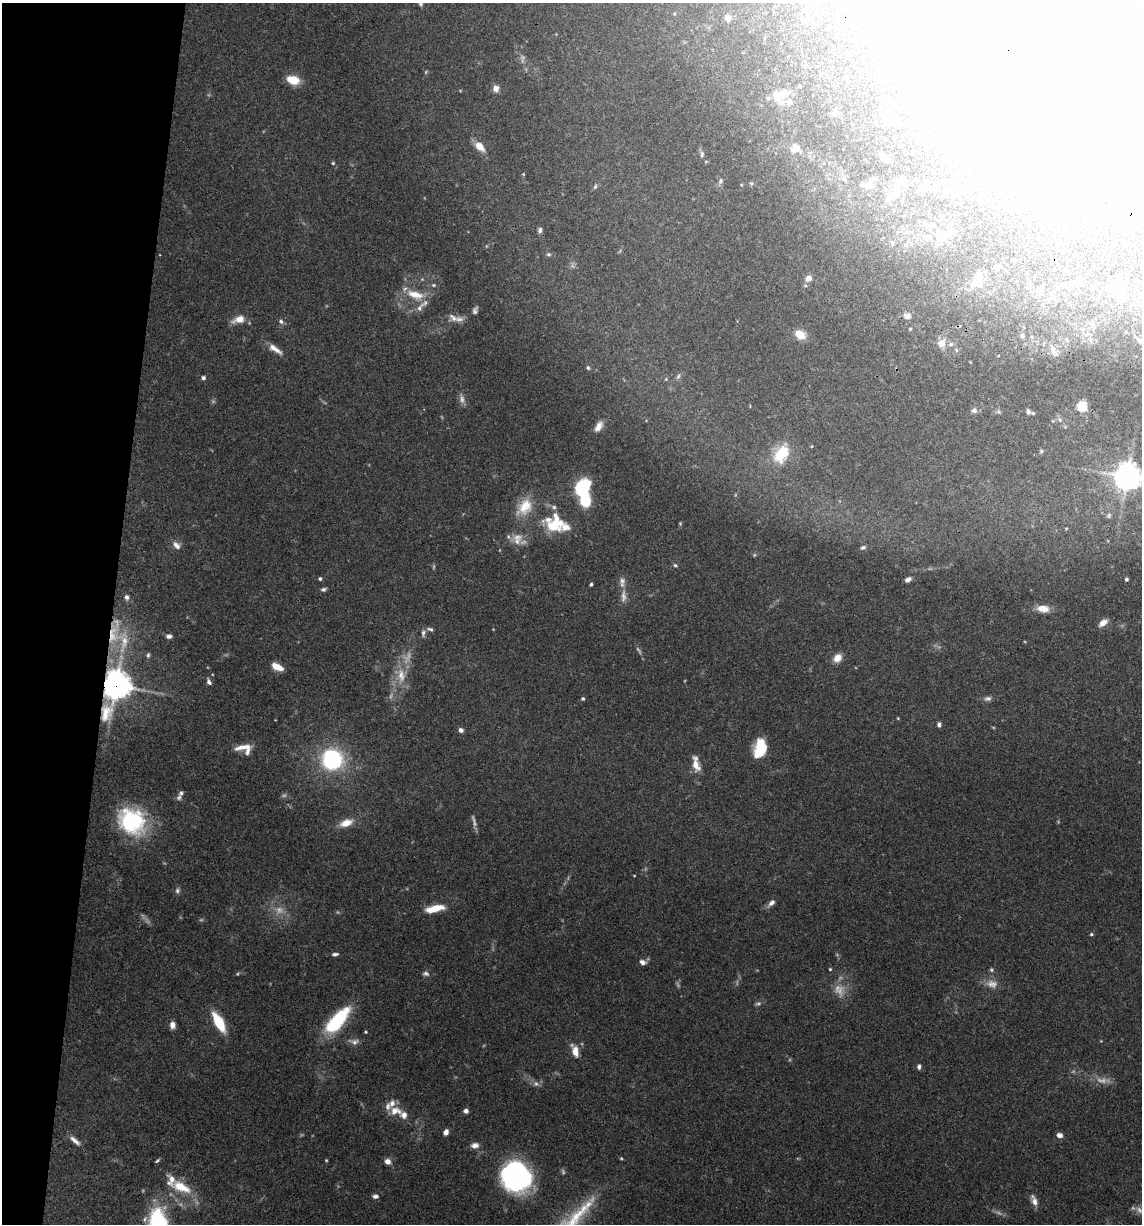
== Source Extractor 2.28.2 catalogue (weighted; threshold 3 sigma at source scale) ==
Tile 9 of 4 x 4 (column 1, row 3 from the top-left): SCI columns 238-1377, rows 1225-2446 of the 4913 x 4894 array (HDU 1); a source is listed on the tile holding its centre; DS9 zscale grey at full resolution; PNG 1144 x 1226 px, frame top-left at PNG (2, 3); no overlay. Shown black and unused: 10% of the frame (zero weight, under 3 of 4 exposures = <1% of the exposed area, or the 3 px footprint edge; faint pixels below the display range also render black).
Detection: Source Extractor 2.28.2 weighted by HDU 2 'WHT'; one run over the whole footprint, this tile lists its part. Background 0.062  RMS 0.003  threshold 0.0136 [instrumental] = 3 sigma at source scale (4.5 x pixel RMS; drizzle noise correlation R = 1.50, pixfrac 1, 0.05/0.05 arcsec/px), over >= 5 px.
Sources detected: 242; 33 too faint to see at this stretch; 38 inside a brighter object's white glare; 1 cosmic-ray / hot-pixel residue — not listed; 20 inside a brighter listed object's ellipse — not listed separately; the other 150 listed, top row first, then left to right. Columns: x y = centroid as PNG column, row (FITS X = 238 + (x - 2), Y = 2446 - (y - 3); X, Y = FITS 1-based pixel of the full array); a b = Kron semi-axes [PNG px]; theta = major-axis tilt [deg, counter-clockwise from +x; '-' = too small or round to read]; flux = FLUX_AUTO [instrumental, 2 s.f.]
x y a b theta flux
420 3 9 5 -83 1
925 11 14 7 -21 1.7
728 18 7 6 - 1.8
851 18 8 7 - 1.8
885 69 10 7 -81 1.4
293 80 15 9 -15 5.4
799 86 4 3 - 0.4
496 88 9 8 - 1.7
782 94 18 13 13 4.6
912 103 7 6 - 0.71
1015 109 8 8 - 2.7
835 112 9 8 - 1.3
887 114 15 9 83 5.1
914 136 7 6 - 0.83
480 146 12 7 -47 4.3
795 148 11 9 39 2.5
986 148 5 5 - 1.5
948 151 10 6 -80 1.4
702 154 9 5 89 0.83
885 158 14 6 -39 2.3
333 163 4 4 - 0.4
523 174 4 3 - 0.28
720 181 9 6 68 0.92
898 183 30 10 88 4.5
869 184 15 9 2 2.4
923 184 22 11 62 3.5
954 184 10 8 -66 2.8
741 185 4 4 - 0.24
595 187 7 4 63 0.53
972 187 7 6 - 0.81
1003 204 7 4 22 0.62
1135 227 3 3 - 0.49
540 230 7 6 - 0.93
940 234 21 15 47 6.3
548 254 7 5 -14 0.6
1015 260 3 3 - 0.37
997 267 10 6 41 0.91
809 278 8 6 47 2.3
978 280 17 10 68 6.3
433 285 7 5 -25 0.61
1112 285 19 14 -55 4.1
1038 291 7 6 - 1.6
415 295 28 12 -15 6.9
419 308 12 7 56 1.8
475 310 10 5 70 0.96
907 316 9 7 -2 1.6
453 318 15 11 -22 2.6
239 319 17 9 17 3.6
281 321 7 6 - 0.93
910 329 4 4 - 0.33
800 335 12 9 -31 4.6
1022 336 6 6 - 0.61
1032 337 5 3 - 0.37
1139 340 9 6 -31 1
941 343 8 7 - 3.7
951 344 7 5 17 0.82
275 349 20 7 -34 2.9
956 350 6 4 -49 0.49
1053 350 20 7 -71 2.5
998 356 3 2 - 0.2
588 368 6 5 - 0.58
678 376 9 5 65 0.74
203 378 5 5 - 0.75
666 379 5 4 - 0.29
462 399 14 7 -80 1.6
1082 406 5 5 - 25
974 410 8 7 - 1.1
999 412 7 6 - 0.6
1028 412 5 4 - 0.95
1033 413 5 4 - 0.41
1060 420 8 5 -46 0.82
598 426 16 8 58 2.6
1041 451 5 4 - 0.41
781 454 26 17 59 9.8
1127 477 9 9 - 330
581 488 13 8 58 30
585 501 11 7 83 16
524 507 26 18 51 8.2
1109 515 7 6 - 0.7
680 523 5 4 - 0.34
554 524 22 20 32 13
1066 529 5 3 - 0.26
517 537 23 10 13 3.6
176 545 12 8 -42 1.9
863 547 7 5 21 0.77
754 555 5 5 - 0.41
675 565 6 4 -16 0.51
320 579 4 4 - 0.54
908 579 6 4 31 1.4
1126 579 4 3 - 0.71
591 584 4 3 - 0.64
323 589 7 5 16 0.72
624 596 19 8 -90 2.3
126 597 7 6 - 1.1
1043 608 15 9 -6 3.8
1103 623 11 6 39 2.5
430 629 10 5 -18 0.81
493 629 3 2 - 0.18
423 633 11 6 84 1.1
113 635 36 17 84 14
169 636 7 5 -6 1.1
1025 642 5 3 - 0.25
148 655 7 5 81 0.71
837 658 10 8 48 3.4
277 667 12 6 -27 4.2
401 675 25 15 82 7.3
209 682 9 5 -64 1
116 685 15 10 73 370
583 699 5 4 - 0.54
987 699 11 6 11 1.1
898 718 4 3 - 0.26
939 725 5 4 - 0.92
461 730 6 5 - 1.1
243 747 24 7 10 3.4
760 748 18 11 77 11
332 759 18 17 - 37
696 765 18 8 -71 3.7
181 793 6 5 - 0.72
132 821 31 26 -40 31
346 823 17 9 19 4.2
634 876 4 2 - 0.21
177 890 8 6 74 0.87
771 903 11 6 42 1.5
435 908 20 7 12 7
1091 934 5 4 - 0.46
335 954 8 4 10 0.89
643 962 7 6 - 1.5
830 969 4 4 - 0.35
991 970 6 6 - 0.59
237 974 6 4 36 0.37
426 974 9 6 -9 0.94
337 1020 32 12 49 23
219 1022 19 8 -61 12
172 1025 8 6 -90 1.9
366 1032 4 3 - 0.37
575 1051 13 7 -72 3.9
919 1066 6 5 - 0.9
395 1111 19 11 -4 4.2
466 1111 5 4 - 1.4
446 1132 6 5 - 1.7
1059 1135 7 5 -15 1.5
75 1141 15 6 -41 1.9
475 1145 10 7 7 1.7
326 1160 3 3 - 0.3
157 1161 6 3 37 0.47
387 1161 6 5 - 2.2
516 1175 30 24 -42 54
181 1187 30 13 -24 8.2
375 1196 7 5 -9 0.97
1034 1200 14 7 -67 2.3
Overlapping masked pixels (flux is a lower limit): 3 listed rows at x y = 415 295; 113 635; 116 685
Isophote crosses this tile's border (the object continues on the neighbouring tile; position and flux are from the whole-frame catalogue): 3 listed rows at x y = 420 3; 1139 340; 1127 477